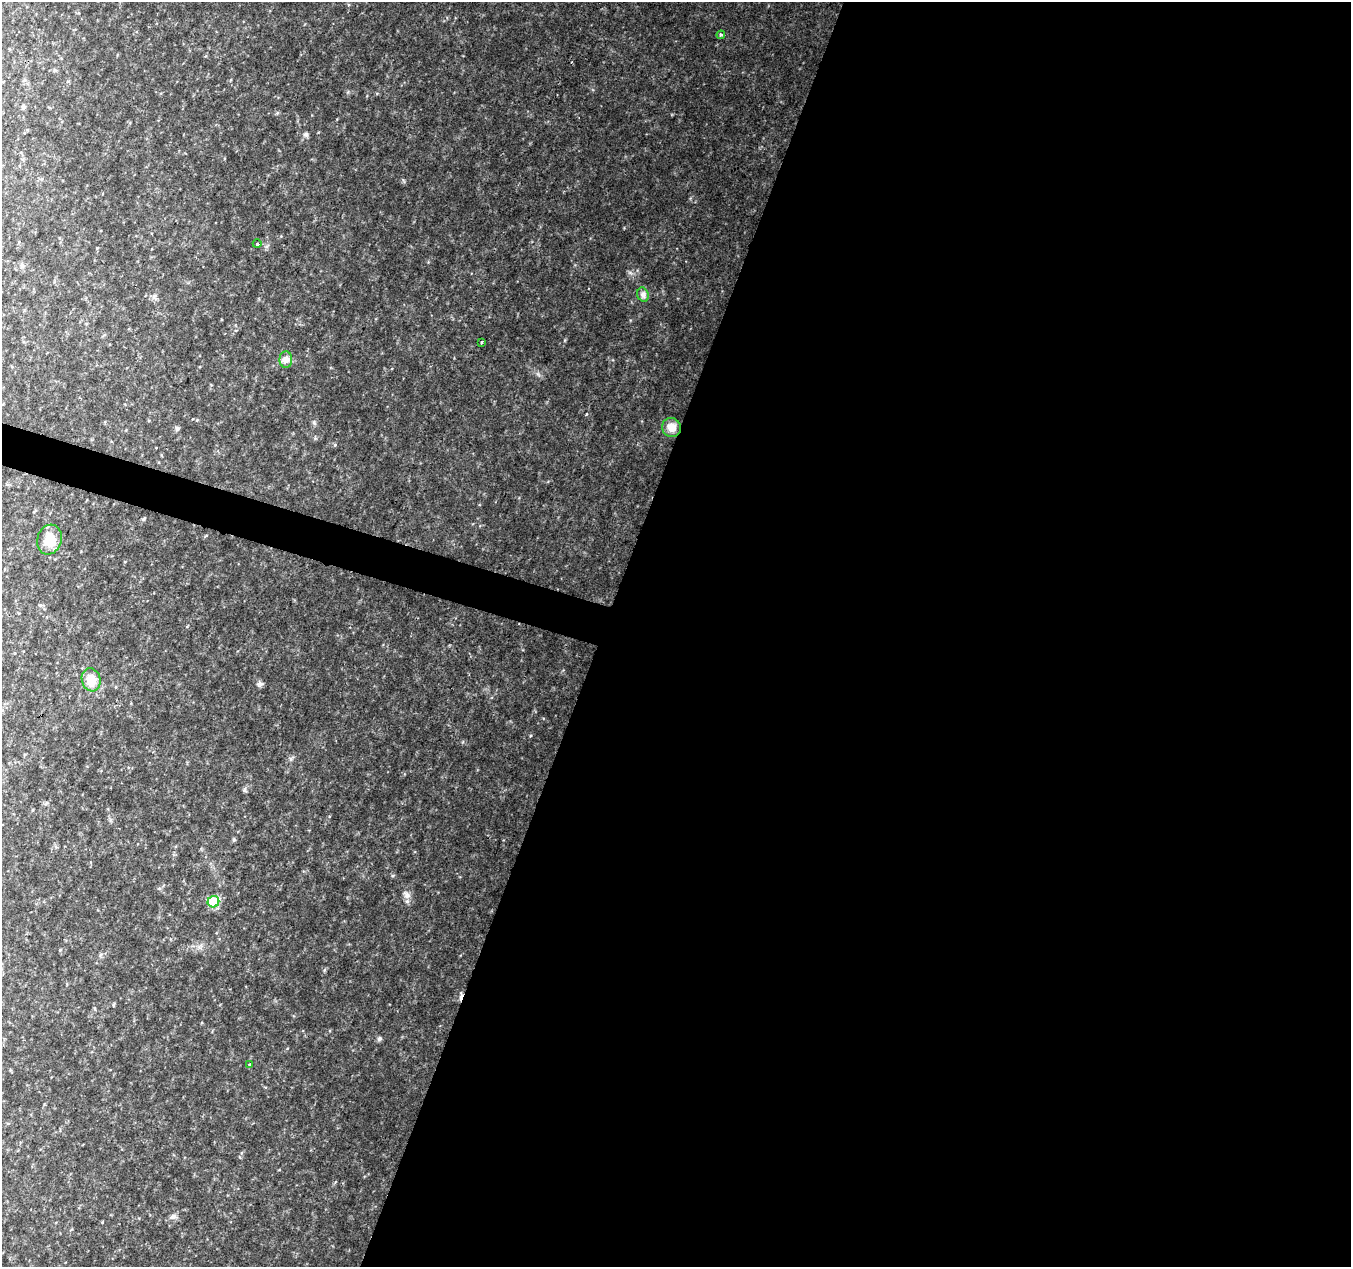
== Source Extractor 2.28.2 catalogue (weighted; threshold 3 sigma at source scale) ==
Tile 12 of 4 x 4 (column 4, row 3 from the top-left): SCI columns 4055-5403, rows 1546-2810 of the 5403 x 5556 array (HDU 1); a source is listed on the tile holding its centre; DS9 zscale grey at full resolution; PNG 1353 x 1269 px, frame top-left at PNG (2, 2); each listed source drawn as its Kron ellipse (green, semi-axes under 4 px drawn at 4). Shown black and unused: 57% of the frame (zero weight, under 2 of 3 exposures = <1% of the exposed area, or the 3 px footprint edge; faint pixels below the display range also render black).
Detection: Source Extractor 2.28.2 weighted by HDU 2 'WHT'; one run over the whole footprint, this tile lists its part. Background 0.151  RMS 0.015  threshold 0.0665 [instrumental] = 3 sigma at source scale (4.5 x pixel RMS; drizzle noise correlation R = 1.50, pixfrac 1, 0.0396/0.0396 arcsec/px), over >= 5 px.
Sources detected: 10; all 10 listed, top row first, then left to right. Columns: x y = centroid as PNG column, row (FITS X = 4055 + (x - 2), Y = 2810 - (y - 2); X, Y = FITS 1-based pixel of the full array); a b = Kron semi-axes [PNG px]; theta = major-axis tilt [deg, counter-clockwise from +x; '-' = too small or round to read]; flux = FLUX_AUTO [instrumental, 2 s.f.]
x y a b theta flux
721 35 4 3 - 1.8
257 244 4 3 - 1.3
643 294 7 5 -70 3.2
482 342 3 3 - 4.4
286 360 8 6 89 4.3
671 427 9 9 - 8.9
49 540 15 12 73 15
91 680 11 9 -74 13
213 902 6 5 - 59
249 1064 3 3 - 1.6
Unlisted compact peaks at least as high as the median listed source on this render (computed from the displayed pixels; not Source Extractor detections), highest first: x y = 379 1039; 407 895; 260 684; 630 273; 306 134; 586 414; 403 180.